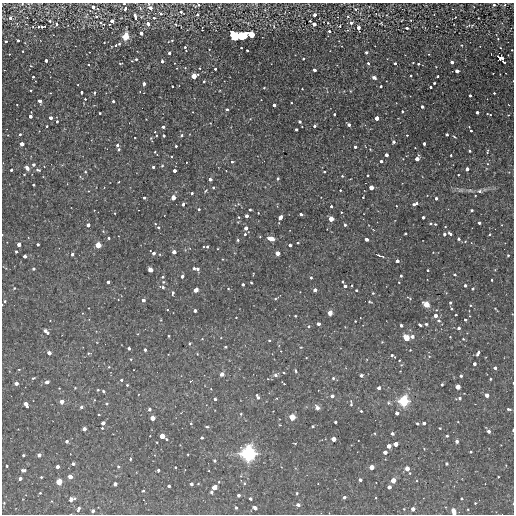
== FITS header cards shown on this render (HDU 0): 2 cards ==
NAXIS1  =                  512
NAXIS2  =                  512

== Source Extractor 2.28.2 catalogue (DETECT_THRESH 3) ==
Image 512 x 512 px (HDU 0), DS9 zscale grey, 1 PNG px = 1 image px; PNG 516 x 516 px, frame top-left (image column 1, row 512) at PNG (2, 3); no overlay
Background 2480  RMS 120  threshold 359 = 3 sigma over >= 5 px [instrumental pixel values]
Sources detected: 457; all 457 listed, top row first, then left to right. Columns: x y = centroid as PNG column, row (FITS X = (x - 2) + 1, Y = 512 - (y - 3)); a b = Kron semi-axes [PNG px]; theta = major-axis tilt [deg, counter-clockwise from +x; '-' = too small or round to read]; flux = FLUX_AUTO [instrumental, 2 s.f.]
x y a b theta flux
22 4 4 3 - 8200
124 4 3 3 - 11000
197 5 11 5 15 23000
494 5 3 3 - 18000
505 5 5 4 - 14000
93 7 3 3 - 47000
140 8 7 4 -48 16000
150 8 5 4 - 53000
98 9 5 3 - 9100
125 9 4 3 - 26000
355 9 6 4 11 16000
181 12 5 4 - 28000
376 13 5 3 - 7600
161 14 5 4 - 20000
197 15 3 3 - 15000
315 15 3 3 - 42000
86 16 10 4 57 17000
96 16 10 6 -70 38000
135 16 6 3 -74 32000
348 16 5 4 - 14000
455 17 3 2 - 5300
10 18 4 3 - 32000
154 18 3 3 - 14000
478 18 2 2 - 5300
411 20 2 2 - 5300
50 21 4 4 - 11000
112 21 4 4 - 45000
310 21 3 3 - 8400
328 23 4 3 - 5500
351 23 5 5 - 22000
381 23 5 3 - 7800
56 24 4 3 - 20000
104 24 4 3 - 9400
148 24 5 4 - 26000
176 24 5 3 - 6900
314 24 4 3 - 58000
43 26 6 3 10 17000
274 26 5 3 - 7300
340 26 3 2 - 12000
468 26 9 4 21 16000
38 27 3 2 - 10000
358 28 4 3 - 37000
407 28 3 3 - 27000
202 29 5 2 - 5900
348 30 4 3 - 8200
329 31 3 3 - 18000
141 33 4 3 - 47000
251 34 5 5 - 130000
242 35 10 6 11 430000
125 36 6 5 - 180000
235 36 9 5 -51 290000
498 39 4 4 - 8000
18 40 3 3 - 24000
172 40 3 3 - 7900
6 41 3 3 - 21000
104 42 2 2 - 5500
119 44 3 3 - 12000
115 45 3 2 - 11000
461 45 4 3 - 7000
480 46 2 2 - 5200
185 47 3 3 - 13000
241 48 3 3 - 9400
501 48 3 2 - 6000
247 50 3 3 - 14000
512 50 3 3 - 8200
23 51 3 3 - 9900
186 51 3 3 - 9700
366 52 3 3 - 26000
169 53 3 3 - 38000
9 54 2 2 - 4500
501 58 7 5 -29 40000
136 59 3 3 - 12000
303 59 3 2 - 11000
387 59 2 2 - 4200
46 60 3 3 - 36000
132 61 3 3 - 7700
162 61 3 3 - 29000
452 62 3 3 - 39000
503 62 4 2 - 13000
121 63 4 2 - 7900
174 63 2 2 - 4200
368 63 3 3 - 22000
395 63 3 3 - 20000
413 63 2 2 - 6900
418 64 3 3 - 17000
88 65 3 2 - 6000
185 68 4 4 - 7200
200 68 3 2 - 8100
215 69 3 3 - 17000
4 70 2 2 - 4700
314 70 4 3 - 44000
457 71 4 3 - 46000
493 73 2 2 - 4500
500 74 2 2 - 4300
194 76 6 4 25 110000
411 76 3 2 - 7500
438 76 3 3 - 20000
33 77 3 3 - 13000
374 78 4 3 - 33000
204 81 3 3 - 16000
434 83 3 3 - 10000
144 84 3 3 - 37000
172 86 3 2 - 12000
381 86 3 3 - 16000
431 87 3 3 - 21000
264 88 3 3 - 6400
302 89 3 2 - 8300
350 91 4 3 - 6400
82 92 3 3 - 22000
95 93 3 3 - 12000
494 93 3 3 - 11000
470 95 3 3 - 19000
85 99 3 3 - 9700
40 101 5 3 - 20000
113 101 3 3 - 19000
291 103 3 2 - 9300
274 105 3 3 - 37000
509 105 3 2 - 13000
422 107 3 3 - 29000
227 109 3 3 - 16000
402 111 3 3 - 13000
477 112 3 3 - 34000
100 113 3 3 - 9700
334 114 3 3 - 18000
489 114 7 3 -18 10000
508 115 4 4 - 7500
30 116 5 3 - 49000
51 118 3 3 - 47000
377 118 4 3 - 61000
250 119 3 2 - 6100
57 121 3 3 - 19000
300 121 3 3 - 16000
349 125 3 3 - 37000
47 126 3 3 - 12000
315 126 3 3 - 26000
163 127 3 3 - 28000
302 127 2 2 - 5200
296 129 3 3 - 23000
471 131 3 3 - 14000
155 132 3 2 - 7300
20 134 3 3 - 14000
447 134 3 3 - 24000
8 135 2 2 - 4800
156 135 3 3 - 8400
181 135 4 4 - 18000
407 135 3 3 - 10000
164 136 3 3 - 21000
454 137 5 3 - 8000
151 139 7 3 -72 9000
393 142 3 3 - 23000
22 144 4 4 - 57000
424 144 3 3 - 33000
117 145 3 3 - 20000
176 146 3 3 - 17000
355 147 3 3 - 26000
119 149 4 3 - 12000
370 149 3 2 - 5400
469 151 3 3 - 9900
487 151 5 2 - 9600
155 152 4 2 - 11000
386 155 3 3 - 42000
451 155 3 2 - 11000
171 156 3 2 - 7900
417 159 5 4 - 70000
381 161 3 3 - 29000
186 162 3 2 - 8000
232 162 3 3 - 13000
33 164 3 3 - 23000
162 166 4 3 - 8900
153 167 3 3 - 19000
27 168 5 4 - 44000
467 169 3 3 - 40000
11 170 3 3 - 16000
38 170 6 4 -8 16000
174 171 3 3 - 39000
85 172 5 4 - 7800
324 172 3 2 - 11000
24 174 3 2 - 8200
368 175 3 3 - 11000
458 175 3 2 - 8900
342 176 4 3 - 7600
278 178 3 3 - 14000
210 179 3 3 - 44000
119 182 2 2 - 6300
34 185 3 3 - 14000
104 187 3 3 - 6000
213 187 3 3 - 8900
371 187 4 4 - 66000
340 190 3 3 - 10000
461 190 8 6 14 20000
470 190 9 5 -4 19000
205 191 5 3 - 8700
479 191 6 5 - 21000
192 193 3 3 - 15000
144 197 3 3 - 21000
363 197 3 2 - 7200
173 198 4 4 - 83000
436 198 3 3 - 25000
183 204 4 3 - 27000
415 204 7 4 22 32000
331 206 3 3 - 17000
199 209 3 3 - 16000
250 210 3 3 - 12000
472 210 3 2 - 11000
341 212 2 2 - 6800
115 213 2 2 - 6400
258 213 3 2 - 5000
301 214 3 3 - 34000
246 216 3 3 - 37000
239 217 3 2 - 9900
280 217 4 3 - 41000
423 217 3 3 - 26000
331 219 4 4 - 87000
431 223 4 3 - 10000
479 223 3 3 - 34000
155 224 3 3 - 6600
435 224 3 3 - 7700
88 225 4 3 - 41000
345 225 3 3 - 18000
158 227 4 3 - 11000
445 227 3 2 - 6000
246 228 4 3 - 45000
103 231 4 3 - 7400
405 233 3 3 - 12000
245 234 3 3 - 17000
444 234 3 3 - 24000
450 234 4 3 - 24000
489 234 3 2 - 9400
260 237 3 3 - 5900
109 238 3 3 - 14000
271 238 6 4 -15 86000
367 239 4 3 - 48000
459 239 4 4 - 13000
238 240 4 3 - 11000
465 241 4 4 - 7600
298 243 3 3 - 13000
19 244 4 4 - 52000
38 244 3 3 - 22000
98 245 4 4 - 100000
290 245 3 3 - 34000
207 247 3 3 - 14000
16 251 3 3 - 21000
174 252 4 3 - 48000
433 252 3 2 - 4400
153 253 4 3 - 36000
277 253 4 4 - 70000
72 254 3 3 - 25000
508 255 3 3 - 9900
25 256 3 3 - 36000
380 256 7 2 -20 20000
397 261 3 3 - 31000
194 268 4 3 - 17000
33 269 3 3 - 16000
197 269 4 3 - 25000
150 270 4 4 - 47000
428 270 3 2 - 11000
454 274 4 3 - 8900
182 276 3 3 - 31000
401 276 3 3 - 14000
163 277 3 3 - 18000
311 278 4 3 - 11000
492 280 3 3 - 12000
108 282 3 3 - 28000
163 282 4 4 - 12000
251 282 3 2 - 12000
343 282 3 3 - 14000
399 282 2 2 - 6000
243 284 3 3 - 20000
352 285 3 2 - 6800
465 285 3 3 - 24000
345 286 4 3 - 27000
162 287 6 4 -17 21000
14 288 3 3 - 7400
228 288 4 3 - 9200
472 289 3 3 - 11000
196 290 4 4 - 64000
315 290 3 3 - 36000
356 290 3 3 - 11000
173 293 4 3 - 20000
373 293 3 3 - 8400
275 298 4 4 - 10000
409 298 8 4 -32 11000
143 300 3 3 - 34000
5 301 3 3 - 12000
369 302 4 2 - 8800
450 303 4 3 - 13000
426 304 6 4 -32 120000
470 305 3 3 - 7400
89 308 2 2 - 5800
451 308 3 3 - 9000
496 309 5 2 - 7400
167 310 3 3 - 6100
195 311 3 3 - 30000
330 313 4 4 - 86000
435 315 4 4 - 50000
456 315 3 3 - 10000
295 316 3 2 - 9300
470 316 4 2 - 4700
236 317 2 2 - 4000
161 320 4 3 - 6200
439 320 6 5 - 18000
465 320 3 3 - 14000
355 321 3 3 - 7700
318 324 3 3 - 36000
426 324 3 3 - 15000
401 325 3 3 - 32000
420 325 4 3 - 18000
309 326 4 4 - 13000
459 328 3 3 - 29000
46 331 6 3 -47 45000
169 336 3 2 - 7600
412 336 4 4 - 32000
450 337 2 2 - 5600
406 338 6 4 -51 130000
202 339 3 3 - 6400
463 339 3 3 - 9300
269 340 3 3 - 13000
189 343 3 3 - 14000
225 347 3 3 - 17000
301 347 4 4 - 7300
129 348 3 3 - 27000
145 350 3 3 - 24000
410 350 3 3 - 5800
49 353 4 3 - 54000
88 353 4 3 - 9700
478 353 6 3 57 25000
392 356 8 4 -31 21000
429 356 4 2 - 4800
131 359 4 3 - 7500
474 364 3 3 - 34000
109 367 3 3 - 8300
495 368 3 3 - 26000
19 369 4 2 - 6600
295 371 4 3 - 14000
284 372 4 2 - 7400
222 374 5 4 - 35000
275 375 6 5 - 24000
361 375 3 3 - 27000
461 376 3 3 - 22000
33 378 4 3 - 9100
333 378 4 3 - 13000
490 379 3 3 - 11000
121 380 3 3 - 13000
47 382 4 3 - 44000
190 382 3 2 - 8600
16 383 4 3 - 43000
284 383 4 2 - 6500
442 384 3 3 - 16000
127 385 3 3 - 9700
458 387 4 4 - 79000
75 388 3 3 - 6800
379 388 3 3 - 38000
98 390 3 2 - 10000
103 391 3 3 - 17000
487 395 4 3 - 47000
257 396 7 4 -65 25000
332 396 4 3 - 29000
460 398 4 4 - 22000
215 399 3 3 - 18000
94 400 4 3 - 5800
403 401 8 8 - 290000
62 402 4 4 - 64000
388 403 5 5 - 12000
26 404 5 3 - 63000
107 404 5 4 - 10000
351 404 8 3 -87 15000
81 407 3 3 - 25000
317 408 6 5 - 36000
149 409 3 3 - 27000
508 409 5 3 - 19000
361 411 3 3 - 11000
397 413 3 3 - 42000
241 414 4 4 - 10000
99 415 3 2 - 6600
292 417 5 5 - 110000
152 418 4 4 - 71000
335 422 3 3 - 16000
103 423 4 3 - 44000
191 423 4 4 - 7500
417 423 3 3 - 14000
424 423 3 3 - 31000
280 425 3 3 - 5900
313 426 3 3 - 11000
207 427 5 4 - 12000
102 428 3 3 - 9200
440 428 3 3 - 9000
84 429 4 3 - 26000
513 430 3 2 - 13000
489 431 3 3 - 36000
375 433 4 2 - 6700
392 433 3 3 - 24000
162 436 4 4 - 89000
447 436 3 3 - 14000
202 438 3 3 - 12000
166 439 3 2 - 9000
333 439 4 4 - 62000
67 441 3 3 - 25000
457 441 3 3 - 33000
157 442 2 2 - 7200
295 443 4 3 - 6000
396 444 4 4 - 69000
389 446 4 4 - 54000
424 449 4 3 - 6500
385 452 4 3 - 51000
471 452 3 2 - 9900
248 453 12 12 - 560000
188 454 2 2 - 5900
23 455 3 3 - 14000
39 455 3 3 - 37000
130 459 3 3 - 11000
215 460 3 3 - 23000
73 464 3 3 - 24000
447 464 3 3 - 16000
7 466 3 3 - 11000
57 467 3 3 - 41000
118 467 5 4 - 10000
175 467 3 2 - 7400
372 467 4 4 - 76000
407 468 4 4 - 64000
23 470 5 3 - 29000
158 470 3 3 - 16000
410 473 3 3 - 7200
70 476 4 4 - 60000
41 477 3 3 - 9600
498 477 2 2 - 6100
20 478 3 3 - 34000
360 480 3 3 - 28000
393 480 4 4 - 86000
59 482 4 4 - 110000
244 483 4 4 - 9100
115 484 3 3 - 40000
191 484 3 3 - 34000
198 484 4 2 - 6200
169 486 3 3 - 27000
214 487 4 4 - 80000
389 487 4 3 - 41000
143 491 3 3 - 14000
211 492 3 3 - 17000
40 493 3 3 - 10000
297 493 3 3 - 12000
239 495 3 3 - 24000
344 497 3 3 - 24000
250 498 3 3 - 18000
462 498 3 3 - 9800
71 499 6 4 21 58000
52 501 4 3 - 6100
4 503 4 3 - 5700
475 503 3 2 - 6600
298 505 4 3 - 36000
236 508 3 3 - 12000
255 508 4 3 - 38000
79 509 5 3 - 29000
404 509 3 3 - 5800
413 509 4 4 - 48000
468 509 3 3 - 6600
93 511 4 3 - 33000
454 511 6 4 -74 53000
At the frame edge (FLAGS 8, measured only in part): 8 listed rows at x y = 22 4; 124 4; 197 5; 494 5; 150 8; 512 50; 513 430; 454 511